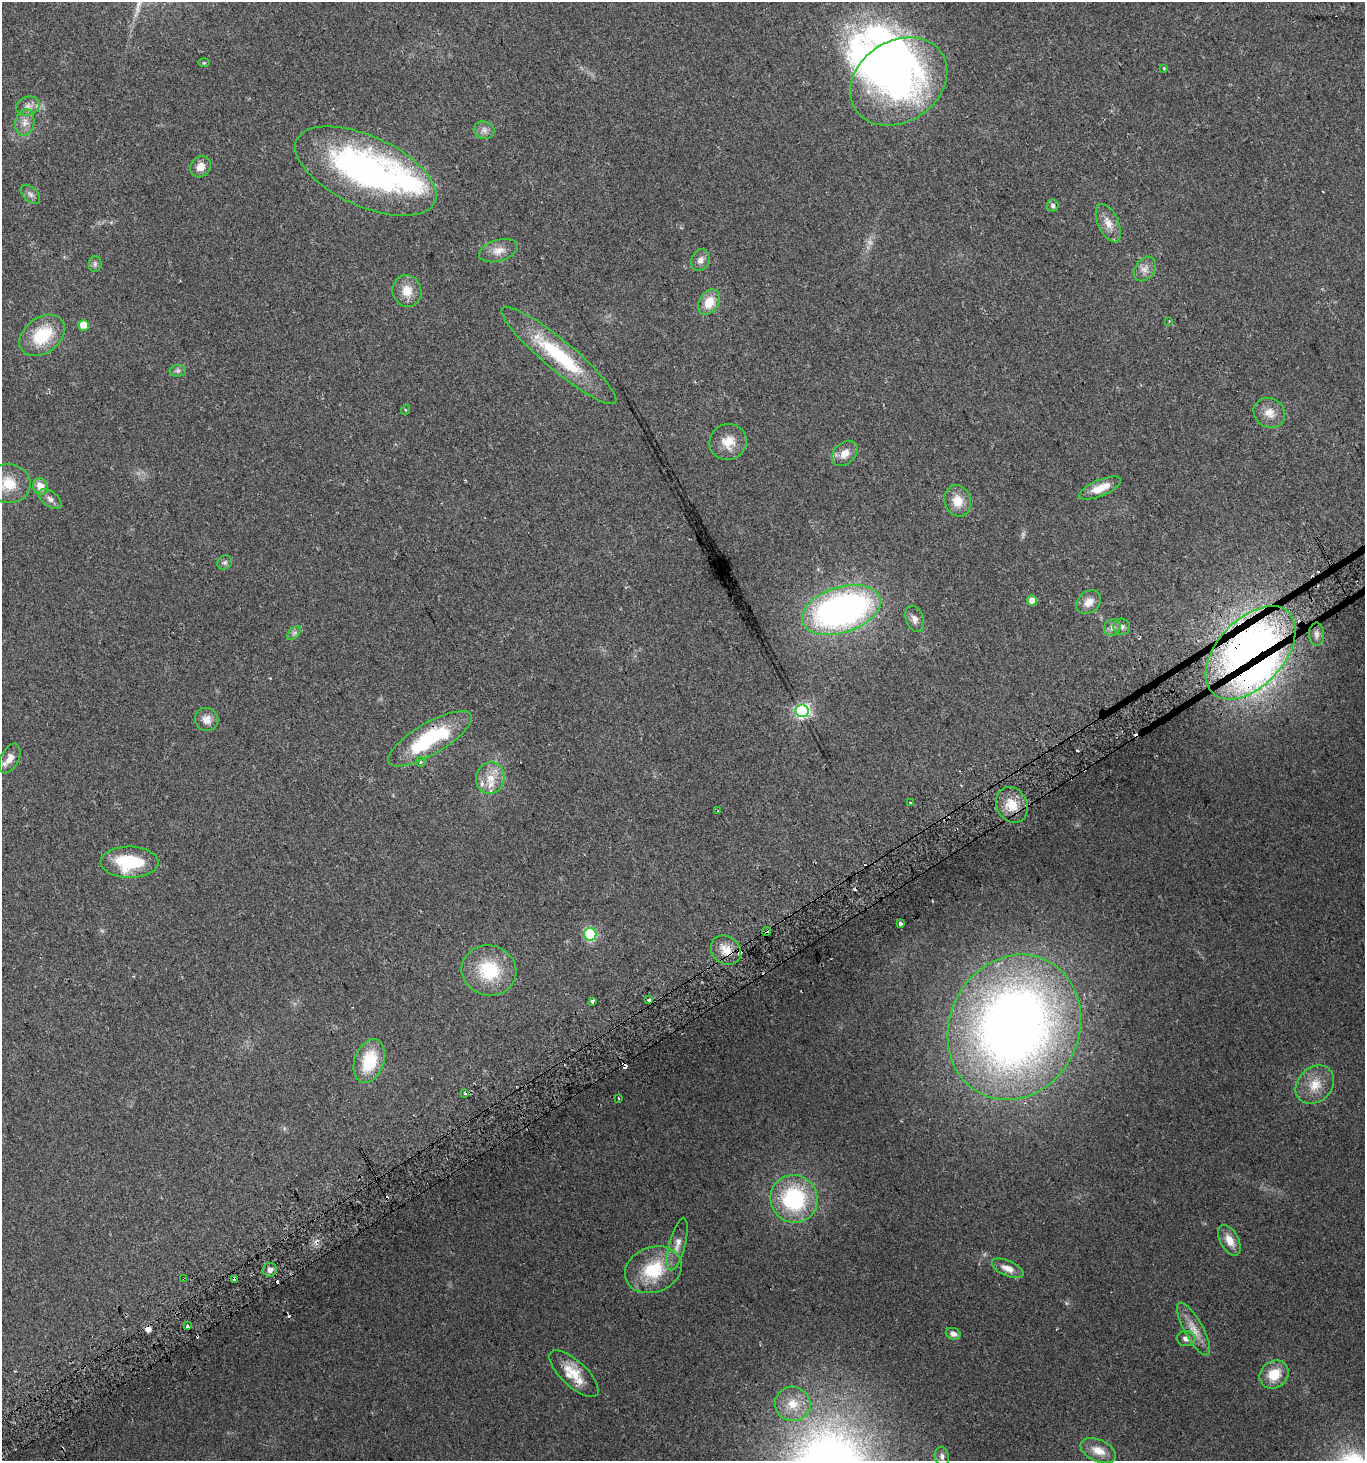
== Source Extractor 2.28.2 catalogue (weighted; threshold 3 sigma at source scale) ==
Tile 7 of 4 x 4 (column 3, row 2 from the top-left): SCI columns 2916-4278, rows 2948-4406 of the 5771 x 5898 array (HDU 1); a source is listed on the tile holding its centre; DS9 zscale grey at full resolution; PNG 1367 x 1463 px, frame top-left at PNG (2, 2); each listed source drawn as its Kron ellipse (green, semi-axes under 4 px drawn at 4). Shown black and unused: <1% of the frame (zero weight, under 2 of 3 exposures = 2% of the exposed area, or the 3 px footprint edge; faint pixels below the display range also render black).
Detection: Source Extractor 2.28.2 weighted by HDU 2 'WHT'; one run over the whole footprint, this tile lists its part. Background 0.0952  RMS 0.011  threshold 0.0475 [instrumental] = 3 sigma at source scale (4.5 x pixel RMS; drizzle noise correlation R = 1.50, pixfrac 1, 0.0396/0.0396 arcsec/px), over >= 5 px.
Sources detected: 108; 1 too faint to see at this stretch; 5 inside a brighter object's white glare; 15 cosmic-ray / hot-pixel residue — neither listed nor drawn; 7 inside a brighter listed object's ellipse — not listed separately; the other 80 listed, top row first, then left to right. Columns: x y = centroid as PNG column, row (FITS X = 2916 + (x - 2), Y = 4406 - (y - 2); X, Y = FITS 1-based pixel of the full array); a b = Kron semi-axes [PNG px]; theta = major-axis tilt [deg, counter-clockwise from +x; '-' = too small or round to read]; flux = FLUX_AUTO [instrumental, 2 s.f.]
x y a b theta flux
204 63 5 3 - 1
1164 68 3 3 - 3.4
899 81 52 40 33 280
28 106 12 9 21 6.7
25 122 13 9 79 8.7
484 130 10 8 -15 5.1
201 167 11 9 50 9.7
366 171 76 35 -24 340
30 194 11 7 -45 4
1053 206 6 6 - 2.7
1108 223 20 10 -65 12
498 251 20 10 16 11
700 260 11 9 67 6
95 264 8 6 88 2.7
1145 269 13 9 53 7.4
407 291 16 14 -73 16
709 302 14 9 56 19
1169 321 3 2 - 0.79
84 325 5 5 - 29
42 335 25 17 37 46
559 355 74 15 -40 86
178 371 8 5 8 2.6
405 410 5 3 - 0.89
1269 413 16 14 -35 12
728 442 19 18 - 19
845 453 15 10 44 11
8 483 22 19 -6 26
40 486 8 7 - 13
1100 488 22 8 23 17
50 499 13 7 -36 5.7
958 501 16 13 -72 17
225 562 8 6 42 2.6
1032 600 5 5 - 12
1089 602 13 10 41 10
841 610 41 23 18 410
915 619 14 8 -70 5.7
1112 627 9 7 50 4.9
1122 627 8 8 - 4.3
294 633 8 5 45 2.8
1317 634 12 7 -90 5.4
1251 653 55 33 47 540
802 711 6 6 - 250
207 719 12 11 - 9
430 739 47 15 30 90
10 758 16 9 63 9.1
421 762 5 4 - 2.8
490 778 16 14 75 18
910 803 3 3 - 4.8
1012 805 18 15 -63 21
718 811 3 2 - 0.85
129 862 29 15 0 59
900 923 3 3 - 8.5
766 931 4 3 - 3.2
590 934 6 6 - 100
726 950 16 13 -40 14
489 970 27 25 -12 55
649 1000 3 3 - 4.2
592 1002 4 3 - 65
1014 1027 74 65 64 940
369 1061 22 14 71 45
1315 1085 21 17 44 22
465 1093 4 3 - 4
618 1098 3 2 - 1.2
794 1199 24 23 - 100
1229 1240 16 9 -62 12
677 1244 27 8 76 10
1008 1268 17 7 -24 9.7
270 1270 7 7 - 4.9
653 1270 29 22 21 50
184 1279 3 2 - 2
234 1279 3 3 - 16
187 1326 3 3 - 10
1194 1329 30 9 -61 15
953 1334 7 5 -22 4.8
1186 1339 9 7 -7 5
574 1374 31 12 -43 23
1274 1375 15 13 41 23
793 1404 18 17 - 21
1098 1451 19 11 -24 15
942 1456 10 7 -74 4.5
Overlapping masked pixels (flux is a lower limit): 6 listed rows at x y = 1251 653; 430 739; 766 931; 726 950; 184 1279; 234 1279
Isophote crosses this tile's border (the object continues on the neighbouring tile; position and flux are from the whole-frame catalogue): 1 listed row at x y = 8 483